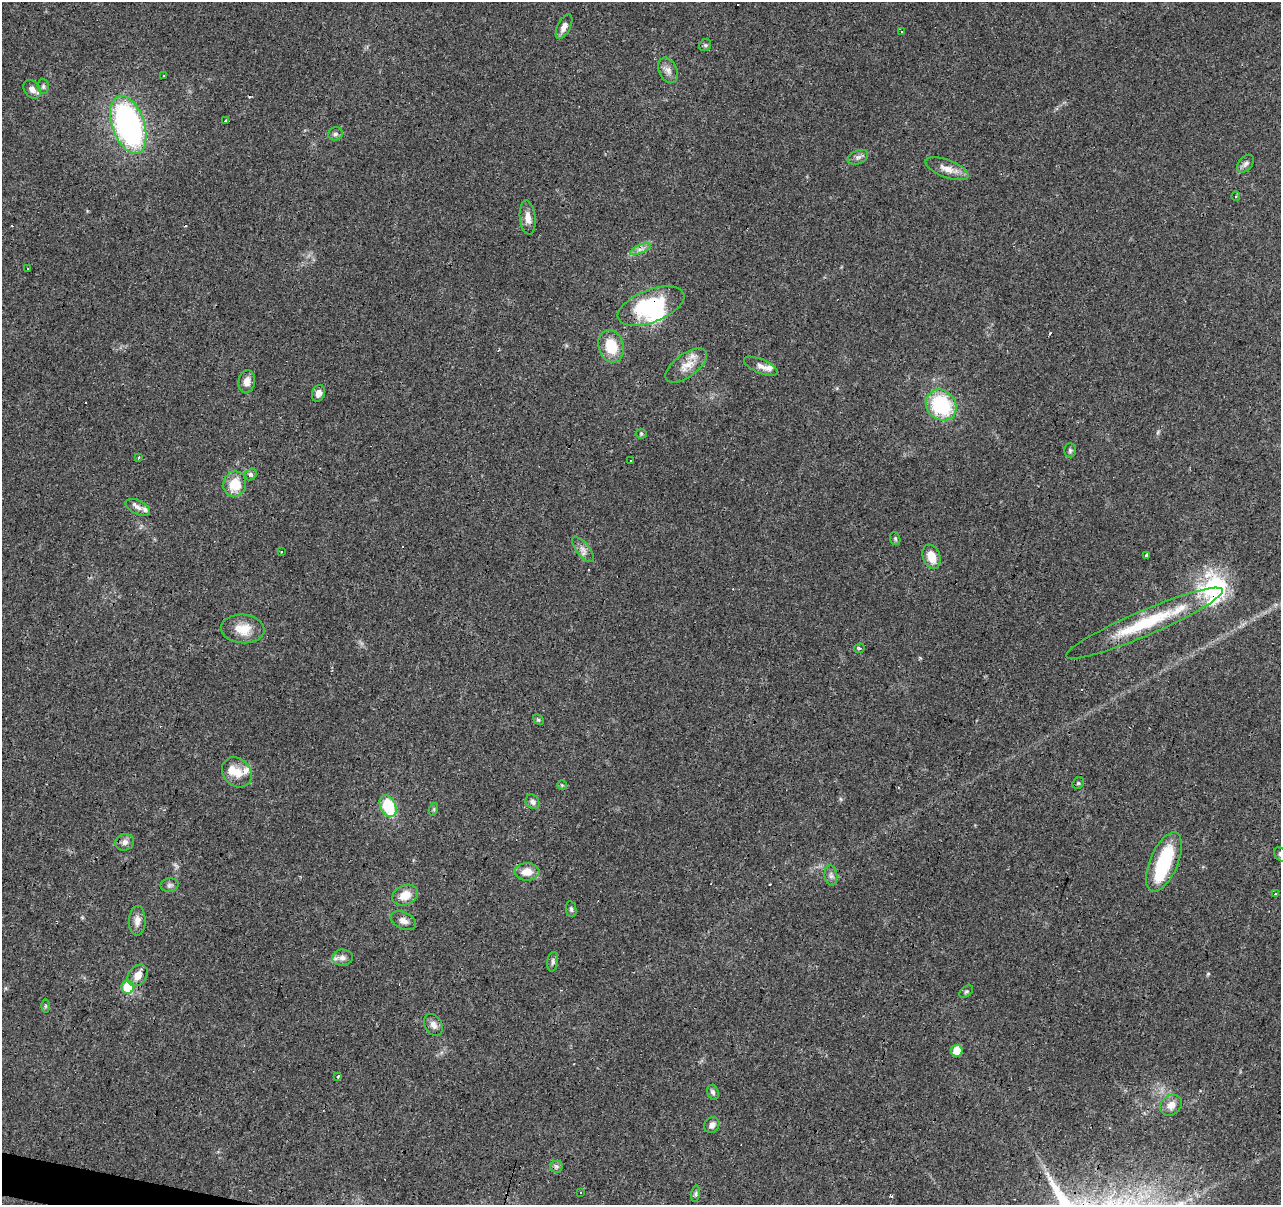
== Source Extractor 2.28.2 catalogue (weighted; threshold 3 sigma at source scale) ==
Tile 7 of 4 x 4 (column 3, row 2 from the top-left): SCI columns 2561-3839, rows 2622-3824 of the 5122 x 5305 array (HDU 1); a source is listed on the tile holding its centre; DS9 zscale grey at full resolution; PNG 1283 x 1207 px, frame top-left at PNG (2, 2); each listed source drawn as its Kron ellipse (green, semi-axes under 4 px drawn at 4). Shown black and unused: <1% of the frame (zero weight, under 3 of 4 exposures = <1% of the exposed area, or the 3 px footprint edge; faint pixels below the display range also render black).
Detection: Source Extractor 2.28.2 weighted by HDU 2 'WHT'; one run over the whole footprint, this tile lists its part. Background 0.0456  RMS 0.0046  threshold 0.0206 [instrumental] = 3 sigma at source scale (4.5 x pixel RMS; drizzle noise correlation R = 1.50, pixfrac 1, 0.0396/0.0396 arcsec/px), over >= 5 px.
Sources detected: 94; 3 inside a brighter object's white glare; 12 cosmic-ray / hot-pixel residue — neither listed nor drawn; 7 inside a brighter listed object's ellipse — not listed separately; the other 72 listed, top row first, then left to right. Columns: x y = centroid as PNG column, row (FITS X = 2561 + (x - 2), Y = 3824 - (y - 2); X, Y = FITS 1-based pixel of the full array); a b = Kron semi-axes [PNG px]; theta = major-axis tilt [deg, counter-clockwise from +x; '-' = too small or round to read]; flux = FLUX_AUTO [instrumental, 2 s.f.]
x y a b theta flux
564 27 13 6 63 3.1
902 31 2 2 - 0.42
705 45 6 5 - 0.8
668 70 13 9 -63 2.9
163 75 3 2 - 0.7
43 86 7 5 -90 0.98
32 89 10 7 -51 2.5
226 120 3 3 - 2.4
128 125 30 16 -71 120
335 134 7 6 - 1.2
858 157 11 6 23 1.6
1245 164 10 6 50 1.5
947 169 23 9 -21 4.9
1236 196 5 4 - 0.76
528 218 17 8 -84 3.7
640 249 11 4 22 1.9
28 269 3 3 - 0.74
651 306 35 16 21 34
611 346 16 12 -74 12
686 366 24 11 36 6.6
761 366 18 7 -22 2.6
247 382 11 8 80 3.3
318 393 8 6 70 2.5
941 405 16 14 -48 33
641 434 5 5 - 0.59
1070 450 7 5 -89 0.92
138 458 3 3 - 0.54
631 461 3 2 - 0.68
251 475 6 5 - 1
235 484 13 11 71 11
138 507 13 7 -25 2.3
895 539 6 5 - 0.7
583 549 15 6 -51 2.5
281 552 3 3 - 1.2
1147 556 3 3 - 14
931 557 12 8 -69 6.1
1144 623 85 13 23 30
243 629 22 14 -4 8.2
859 648 5 4 - 0.83
538 720 6 4 -44 0.67
237 772 16 13 -49 6
1078 783 6 5 - 0.67
562 785 4 4 - 0.53
532 802 8 6 -52 1.5
388 806 12 7 -65 22
434 809 6 4 72 0.64
125 842 9 8 - 2.3
1280 854 8 5 -57 1.2
1164 862 32 14 67 29
527 872 12 8 -1 5.7
831 876 10 6 -83 1.6
170 885 9 7 9 1.3
1276 894 3 3 - 1.1
405 895 13 9 25 6.5
571 909 8 5 -80 0.99
137 921 15 8 88 3.2
403 921 13 8 -26 2.7
343 958 10 8 2 2.5
553 962 10 5 83 1.3
138 975 12 8 52 4.3
128 987 6 6 - 18
966 992 8 5 39 0.86
45 1006 6 4 89 0.68
433 1025 11 8 -59 2.3
957 1051 6 5 - 7.2
338 1076 3 2 - 0.47
713 1092 8 5 -72 1.2
1171 1105 12 9 35 4
712 1125 8 7 - 2.1
557 1167 6 6 - 1.1
580 1192 3 2 - 0.38
696 1194 8 4 82 0.84
Overlapping masked pixels (flux is a lower limit): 2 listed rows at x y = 651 306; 1144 623
Isophote crosses this tile's border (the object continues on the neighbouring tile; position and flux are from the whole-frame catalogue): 1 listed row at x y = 1280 854